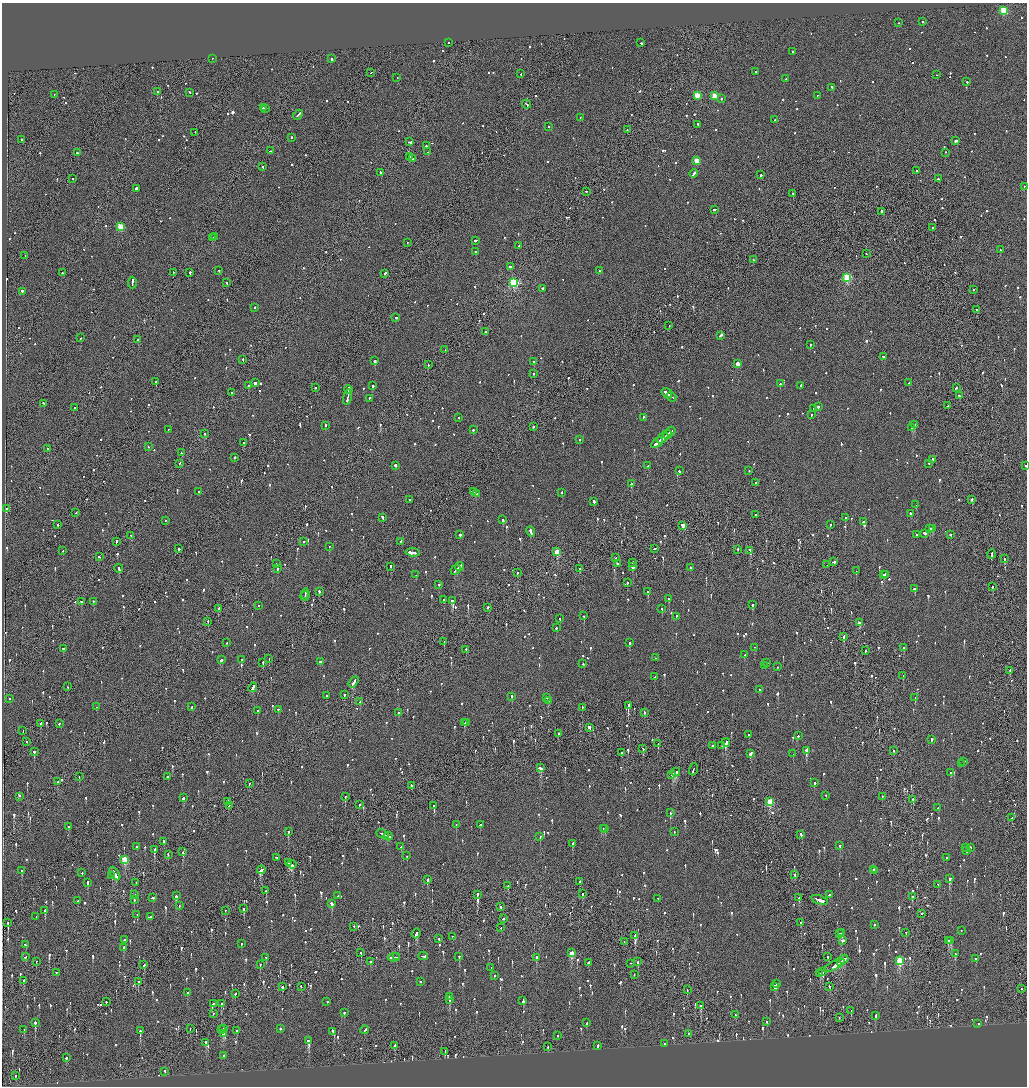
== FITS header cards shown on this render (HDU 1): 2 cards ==
NAXIS1  =                 2050
NAXIS2  =                 2168

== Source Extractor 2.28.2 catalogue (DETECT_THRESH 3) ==
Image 2050 x 2168 px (HDU 1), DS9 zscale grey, zoomed out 1/2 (1 PNG px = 2 x 2 image px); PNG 1029 x 1088 px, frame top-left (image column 2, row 2168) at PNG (2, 3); each listed source drawn as its Kron ellipse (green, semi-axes under 4 px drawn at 4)
Background -0.0904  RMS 0.068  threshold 0.203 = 3 sigma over >= 5 px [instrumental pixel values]
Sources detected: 1567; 55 cannot appear on this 1/2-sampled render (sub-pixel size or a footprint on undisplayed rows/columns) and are neither listed nor drawn; of the other 1512, the 500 brightest by FLUX_AUTO listed and drawn (1012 fainter detections omitted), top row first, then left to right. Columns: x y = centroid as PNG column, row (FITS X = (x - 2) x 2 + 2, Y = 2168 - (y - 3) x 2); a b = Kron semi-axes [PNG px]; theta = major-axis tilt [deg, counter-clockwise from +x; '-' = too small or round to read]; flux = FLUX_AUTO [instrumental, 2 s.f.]
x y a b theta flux
1004 11 3 3 - 880
922 22 2 2 - 160
898 23 2 2 - 290
448 43 2 2 - 99
641 43 3 2 - 170
792 52 2 2 - 120
212 59 2 2 - 250
332 59 3 2 - 200
756 72 2 2 - 140
371 73 3 1 - 670
521 74 2 2 - 130
936 75 2 2 - 270
397 78 2 2 - 100
785 79 2 1 - 140
967 82 2 2 - 560
832 88 3 2 - 220
158 92 2 1 - 200
190 93 2 2 - 130
54 95 2 1 - 150
697 96 3 3 - 400
714 96 3 3 - 310
817 96 2 2 - 97
721 99 2 2 - 110
527 105 4 2 - 660
263 108 2 1 - 510
266 109 2 1 - 470
298 115 6 2 48 400
580 118 2 2 - 190
775 120 2 2 - 410
698 125 2 2 - 150
548 127 2 2 - 180
627 130 2 1 - 210
195 133 2 2 - 100
291 138 2 2 - 310
22 140 2 2 - 110
956 141 3 2 - 410
410 142 4 2 - 300
426 146 2 2 - 110
270 151 2 1 - 94
428 152 2 2 - 130
77 153 2 2 - 120
945 153 2 2 - 96
410 157 2 2 - 630
413 159 2 2 - 1100
697 161 3 3 - 340
263 167 2 2 - 120
917 171 2 2 - 240
380 173 2 1 - 94
693 174 4 2 - 240
761 175 2 2 - 150
73 179 2 2 - 100
938 179 2 2 - 190
1024 187 2 2 - 250
136 189 3 2 - 670
586 192 2 1 - 130
793 194 2 2 - 100
715 210 3 1 - 240
882 212 2 2 - 480
121 227 3 3 - 560
932 228 2 2 - 170
215 237 2 2 - 310
213 238 3 2 - 240
475 241 3 2 - 150
407 243 2 2 - 100
519 246 2 2 - 110
1000 250 2 2 - 130
475 252 2 2 - 96
866 254 2 1 - 110
25 256 2 1 - 310
753 260 2 1 - 140
510 267 3 2 - 330
219 271 2 1 - 190
600 271 2 2 - 150
63 273 3 1 - 160
173 273 2 2 - 95
190 273 2 2 - 700
384 274 3 2 - 380
847 278 3 3 - 1200
132 283 6 2 87 350
226 283 2 2 - 110
514 283 3 3 - 1700
543 289 2 2 - 920
973 290 2 1 - 100
22 292 2 2 - 580
255 308 2 2 - 100
977 310 2 2 - 140
396 318 2 2 - 190
669 326 2 1 - 410
486 332 2 1 - 530
720 336 4 2 - 440
80 338 2 2 - 170
138 340 2 2 - 110
810 345 2 2 - 110
445 350 2 2 - 150
883 357 3 2 - 95
243 360 3 2 - 140
375 361 3 2 - 1500
534 362 2 2 - 750
737 364 3 2 - 190
428 365 2 1 - 570
534 374 2 2 - 94
156 382 2 2 - 420
255 383 2 2 - 790
909 383 2 2 - 230
780 384 3 2 - 300
248 386 2 2 - 210
373 386 2 2 - 560
801 386 2 2 - 150
315 388 2 2 - 130
956 388 3 2 - 120
348 390 4 2 - 280
231 393 2 1 - 96
667 393 6 2 -37 460
959 396 2 2 - 140
671 397 5 2 - 390
347 398 8 2 81 570
369 399 2 2 - 130
44 404 3 2 - 170
948 406 2 2 - 230
818 407 2 2 - 530
74 408 2 2 - 330
813 409 2 1 - 290
811 415 2 2 - 120
459 418 2 2 - 110
643 418 2 2 - 140
915 425 4 2 - 300
325 426 2 2 - 130
534 427 2 1 - 140
912 428 3 2 - 200
168 430 2 2 - 94
473 430 2 2 - 410
671 432 5 2 - 400
204 434 2 1 - 170
667 435 4 2 - 410
662 439 6 2 39 410
579 440 2 2 - 160
243 443 2 1 - 320
657 443 7 2 38 760
148 447 2 2 - 100
48 449 2 2 - 120
181 453 2 2 - 120
235 458 2 1 - 260
933 460 2 2 - 800
179 464 2 2 - 140
929 464 2 2 - 110
395 466 2 2 - 400
648 466 2 2 - 380
1026 466 2 1 - 120
679 471 2 2 - 130
749 471 2 2 - 110
756 483 2 2 - 100
631 484 2 2 - 260
199 492 2 1 - 480
473 492 3 2 - 240
562 493 2 2 - 150
477 494 4 2 - 380
409 500 3 2 - 190
972 500 2 2 - 400
594 502 3 2 - 300
916 505 2 1 - 120
6 509 2 2 - 560
76 513 2 1 - 240
911 514 3 2 - 230
756 515 2 1 - 120
383 518 4 2 - 240
845 518 2 2 - 160
503 520 2 2 - 650
166 521 2 1 - 110
863 522 3 2 - 170
57 525 2 2 - 180
830 525 2 2 - 150
683 526 3 2 - 190
929 529 2 2 - 200
932 529 3 2 - 270
531 532 5 2 - 700
925 534 3 2 - 250
460 535 2 2 - 780
916 535 2 2 - 150
950 535 2 2 - 160
131 536 3 2 - 170
116 542 3 1 - 290
303 542 2 2 - 150
401 542 2 1 - 110
329 547 2 2 - 100
179 549 2 2 - 2000
655 549 3 1 - 160
738 550 2 2 - 170
63 551 2 2 - 140
750 551 3 1 - 140
557 552 3 3 - 570
413 553 7 2 -7 510
992 555 5 1 - 410
99 557 2 2 - 120
616 558 2 2 - 130
1004 559 2 2 - 170
834 562 3 2 - 400
633 563 2 2 - 130
276 564 2 2 - 110
618 564 2 2 - 250
827 565 2 1 - 110
390 567 2 2 - 410
460 567 4 2 - 390
633 567 2 2 - 610
690 568 2 2 - 110
119 569 4 2 - 250
277 569 2 2 - 190
579 569 2 2 - 190
456 570 5 2 - 410
856 571 2 1 - 260
517 573 2 1 - 280
416 575 2 2 - 100
883 575 2 2 - 140
886 575 2 2 - 1000
627 583 2 2 - 340
439 585 2 1 - 440
992 587 2 2 - 260
915 589 2 2 - 590
319 592 3 2 - 290
648 592 2 2 - 130
305 594 5 2 - 510
305 596 5 2 - 420
669 599 2 2 - 180
444 600 2 2 - 110
453 601 3 2 - 1100
81 602 2 2 - 150
93 602 2 2 - 98
752 605 2 2 - 430
259 606 2 2 - 110
487 608 3 2 - 230
219 609 2 2 - 280
662 609 2 2 - 170
584 616 2 2 - 530
676 617 2 2 - 110
560 619 2 2 - 100
208 622 2 1 - 140
859 623 3 2 - 120
556 628 2 2 - 130
844 637 3 1 - 390
444 642 3 1 - 120
226 643 2 2 - 96
629 643 2 2 - 570
754 648 2 1 - 94
903 648 2 2 - 160
63 649 2 2 - 420
466 650 2 1 - 96
866 651 2 1 - 200
744 655 2 2 - 140
655 658 2 1 - 250
269 659 2 1 - 150
221 660 3 2 - 140
242 660 2 2 - 110
321 662 4 2 - 200
263 663 3 1 - 160
767 663 2 2 - 150
583 664 2 2 - 96
764 666 2 2 - 450
777 667 2 1 - 120
1010 671 2 1 - 150
903 676 2 2 - 140
655 677 2 2 - 150
354 682 6 2 57 330
67 687 2 2 - 97
253 688 5 2 - 410
760 690 2 2 - 180
344 695 2 2 - 130
327 696 2 2 - 130
512 697 2 2 - 120
547 698 2 2 - 200
915 698 2 2 - 210
10 699 2 2 - 110
548 701 2 2 - 490
360 702 2 2 - 120
628 706 3 2 - 610
97 707 2 1 - 150
192 707 2 2 - 250
582 708 2 1 - 130
278 710 2 2 - 150
257 711 2 1 - 210
398 713 2 2 - 130
644 713 2 2 - 210
465 723 3 2 - 190
467 723 2 2 - 130
41 724 3 2 - 250
59 724 2 2 - 120
589 728 2 2 - 1700
23 731 2 1 - 100
558 734 2 2 - 160
749 735 2 2 - 250
798 736 3 2 - 120
931 740 2 2 - 260
26 742 2 1 - 450
726 743 4 2 - 630
658 744 2 1 - 100
712 746 2 2 - 310
722 746 2 1 - 100
643 749 2 2 - 300
807 751 3 2 - 8300
893 751 2 1 - 180
34 752 2 2 - 1200
621 753 2 2 - 180
750 754 3 2 - 180
793 754 2 2 - 110
964 762 2 2 - 220
962 764 2 1 - 150
540 768 4 2 - 210
693 770 6 1 70 460
676 773 4 2 - 280
950 773 2 2 - 120
672 775 2 2 - 150
79 777 2 2 - 260
168 777 2 2 - 410
57 782 2 1 - 220
814 783 2 2 - 300
249 784 2 2 - 160
411 786 2 2 - 400
826 796 2 1 - 140
19 797 2 2 - 120
345 797 2 2 - 200
882 797 2 2 - 510
184 798 3 2 - 230
913 800 2 2 - 330
228 802 2 2 - 270
770 802 3 3 - 900
359 805 2 2 - 95
229 806 3 2 - 130
434 806 2 2 - 1200
938 808 2 2 - 200
670 813 3 2 - 130
1012 818 2 1 - 500
456 825 2 2 - 95
480 825 2 2 - 110
68 827 2 2 - 280
603 829 2 1 - 220
605 829 3 2 - 480
288 832 2 2 - 550
674 832 2 2 - 100
382 834 6 2 -25 480
801 835 3 2 - 200
388 837 4 2 - 240
540 837 2 2 - 95
164 842 2 2 - 350
572 844 2 2 - 260
840 846 2 2 - 250
136 847 2 1 - 310
401 847 2 2 - 180
966 848 2 2 - 96
970 848 2 2 - 170
154 850 3 2 - 110
966 851 2 2 - 98
183 852 3 2 - 180
168 855 3 1 - 160
407 856 2 2 - 130
276 858 2 1 - 230
946 858 2 2 - 110
125 860 3 3 - 620
289 863 3 2 - 120
292 865 4 3 - 220
261 870 4 2 - 290
874 870 2 2 - 120
22 871 2 2 - 290
875 871 2 1 - 260
82 873 2 2 - 150
115 874 7 2 -57 610
795 875 2 2 - 99
112 876 2 2 - 270
950 879 3 2 - 240
427 880 3 2 - 190
580 882 2 2 - 1200
87 883 2 2 - 430
136 883 2 1 - 110
938 885 2 2 - 110
508 886 2 2 - 140
266 891 2 2 - 120
583 894 2 2 - 130
135 895 2 2 - 130
477 895 2 2 - 380
829 895 2 2 - 220
176 896 3 2 - 560
338 896 2 2 - 130
912 897 2 2 - 280
152 898 2 2 - 120
658 898 2 2 - 220
799 898 2 2 - 120
134 900 2 2 - 110
820 900 9 2 -18 710
78 901 2 2 - 120
332 904 2 2 - 650
179 906 2 2 - 120
500 907 3 2 - 170
244 909 2 2 - 310
45 911 2 2 - 540
225 911 2 1 - 350
922 914 2 1 - 160
137 915 2 1 - 140
36 917 2 1 - 150
150 917 2 2 - 130
503 919 2 2 - 110
8 923 3 2 - 370
801 923 2 2 - 120
874 925 2 2 - 240
354 927 2 2 - 96
500 928 2 1 - 170
961 931 2 1 - 200
842 933 2 2 - 170
906 933 2 2 - 190
416 934 5 2 - 230
839 934 3 2 - 440
635 936 3 2 - 1700
452 937 2 1 - 250
439 939 2 1 - 150
124 940 2 2 - 120
843 941 3 2 - 160
948 941 2 2 - 200
951 941 3 2 - 160
624 942 2 2 - 120
241 944 2 2 - 120
26 945 3 2 - 220
123 948 3 2 - 520
361 953 2 2 - 210
572 953 3 2 - 400
955 954 2 2 - 120
423 956 4 2 - 290
25 957 2 2 - 100
397 957 2 1 - 230
459 957 3 2 - 200
828 957 2 2 - 260
266 958 2 2 - 200
394 958 6 2 2 480
536 958 3 2 - 380
976 959 2 1 - 160
843 960 5 2 - 300
900 961 3 3 - 880
36 962 2 1 - 170
370 962 2 2 - 150
638 962 2 2 - 200
840 962 3 1 - 200
588 963 3 2 - 690
630 964 2 1 - 100
144 965 2 2 - 710
260 965 2 2 - 280
834 966 11 2 26 590
491 968 2 2 - 140
823 972 2 1 - 120
56 973 2 2 - 150
820 974 4 2 - 250
634 975 2 2 - 98
494 976 2 2 - 130
24 981 2 2 - 540
138 982 2 2 - 310
420 982 2 2 - 160
777 984 2 2 - 100
282 987 3 2 - 130
301 987 2 2 - 110
775 987 3 2 - 260
830 987 2 1 - 390
1022 989 2 2 - 160
687 990 2 2 - 96
187 993 2 2 - 120
235 994 2 2 - 130
449 997 2 2 - 430
449 1000 3 2 - 420
523 1001 4 2 - 1100
106 1002 2 2 - 130
327 1002 2 2 - 150
213 1004 2 2 - 100
221 1004 2 2 - 110
700 1006 3 2 - 130
851 1011 2 1 - 95
344 1013 2 2 - 180
213 1014 2 1 - 130
736 1015 3 2 - 180
876 1016 3 2 - 100
839 1018 2 2 - 120
767 1022 2 2 - 110
35 1023 3 2 - 510
587 1023 2 2 - 100
978 1024 2 2 - 140
190 1029 2 1 - 120
224 1029 2 2 - 240
280 1029 2 2 - 370
24 1030 2 2 - 180
222 1030 2 2 - 210
365 1030 4 2 - 250
140 1031 2 2 - 330
236 1031 2 2 - 150
332 1032 3 2 - 130
224 1034 3 3 - 230
689 1034 2 2 - 110
557 1036 2 2 - 98
308 1041 4 2 - 820
206 1043 3 2 - 170
665 1044 2 2 - 110
395 1046 2 2 - 310
598 1046 2 2 - 800
548 1047 2 2 - 170
445 1052 3 1 - 300
223 1056 2 2 - 180
66 1058 2 2 - 300
165 1072 3 2 - 170
16 1076 2 2 - 130
At the frame edge (FLAGS 8, measured only in part): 1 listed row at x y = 1026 466
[1012 fainter detections neither listed nor drawn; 55 sub-pixel or undisplayed-footprint detections neither listed nor drawn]